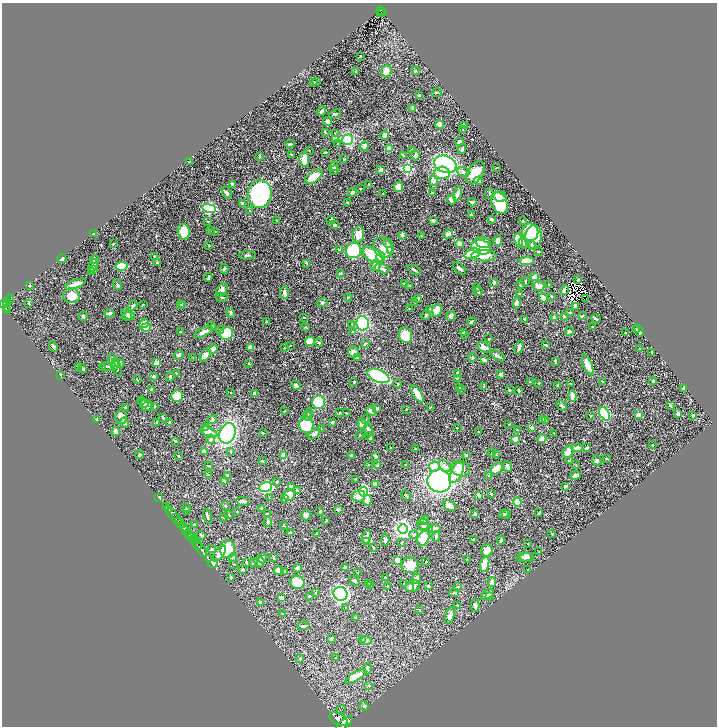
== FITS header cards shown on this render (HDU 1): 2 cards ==
NAXIS1  =                 1430
NAXIS2  =                 1448

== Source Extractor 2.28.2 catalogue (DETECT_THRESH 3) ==
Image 1430 x 1448 px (HDU 1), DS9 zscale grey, zoomed out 1/2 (1 PNG px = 2 x 2 image px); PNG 719 x 728 px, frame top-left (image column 2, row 1447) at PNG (2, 3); each listed source drawn as its Kron ellipse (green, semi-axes under 4 px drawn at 4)
Background 0.477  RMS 0.012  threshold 0.035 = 3 sigma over >= 5 px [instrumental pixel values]
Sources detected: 648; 34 cannot appear on this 1/2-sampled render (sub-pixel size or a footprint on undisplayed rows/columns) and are neither listed nor drawn; of the other 614, the 500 brightest by FLUX_AUTO listed and drawn (114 fainter detections omitted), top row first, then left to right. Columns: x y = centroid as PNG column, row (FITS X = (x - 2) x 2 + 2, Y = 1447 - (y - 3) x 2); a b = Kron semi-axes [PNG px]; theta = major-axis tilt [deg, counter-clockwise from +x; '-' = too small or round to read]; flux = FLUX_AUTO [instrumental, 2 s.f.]
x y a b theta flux
381 10 2 2 - 45
380 12 2 2 - 41
382 12 3 1 - 16
360 56 3 1 - 1.7
386 71 6 5 - 13
416 71 4 3 - 2
356 72 3 2 - 2
317 81 3 3 - 1.7
314 82 4 3 - 2.2
437 93 5 2 - 2.1
419 96 3 3 - 2.6
412 109 3 3 - 2.2
321 111 5 3 - 5.9
335 114 6 3 23 4.8
328 121 4 3 - 8.5
440 124 4 3 - 25
464 125 3 2 - 3.2
463 130 2 2 - 1.4
325 132 4 2 - 2
335 133 3 3 - 1.4
384 135 5 3 - 8.8
335 139 2 2 - 20
347 140 5 5 - 200
460 142 3 2 - 8.6
290 144 5 2 - 3.1
338 144 3 2 - 2.2
364 146 5 4 - 11
390 148 4 2 - 14
462 149 5 3 - 4.2
309 150 3 2 - 1.2
411 150 3 3 - 1.8
325 152 4 2 - 1.8
292 155 4 3 - 2.4
403 155 3 2 - 1.5
415 155 5 3 - 5.1
259 156 4 2 - 2.2
344 159 3 2 - 1.1
304 160 7 4 -84 42
189 162 2 1 - 1.4
445 164 11 8 -19 370
334 166 5 4 - 6.7
497 167 3 1 - 1.7
407 169 4 3 - 260
334 170 5 3 - 1.8
380 170 4 3 - 5
463 172 6 4 -18 7.9
442 173 8 6 3 55
475 173 12 7 55 33
314 177 10 5 34 45
433 181 5 4 - 10
478 181 4 3 - 13
369 184 2 2 - 1.4
233 185 4 2 - 13
398 187 5 4 - 35
361 189 2 2 - 1.4
352 192 4 3 - 4.4
227 193 6 3 -54 3.9
432 193 3 2 - 2.7
457 193 7 3 71 11
489 193 5 3 - 3.2
260 194 14 12 77 360
383 194 2 2 - 1.7
500 197 6 5 - 15
451 200 5 3 - 19
347 202 2 2 - 2.3
472 202 4 3 - 4.3
243 203 3 2 - 8
499 203 11 8 -64 81
209 208 7 3 -10 200
250 211 2 1 - 1.2
471 215 2 2 - 5.6
492 219 4 2 - 7.6
331 220 4 3 - 3
433 220 4 3 - 5.4
208 221 3 3 - 1.5
276 221 2 2 - 1.2
523 221 2 2 - 1.8
334 225 3 3 - 5.4
211 231 3 2 - 1.1
215 231 2 2 - 1.5
184 232 8 6 -81 46
530 232 8 8 - 71
94 233 3 2 - 2.6
358 234 8 5 83 26
448 234 5 3 - 11
402 235 3 2 - 8.6
421 236 3 2 - 1.3
533 237 11 8 89 100
498 240 5 4 - 12
518 240 6 4 -76 58
483 242 8 5 -13 25
523 243 5 3 - 3.2
113 244 2 1 - 1.3
388 244 5 3 - 3.5
460 244 4 3 - 20
209 245 3 2 - 1.8
532 245 4 3 - 4
383 247 11 9 -54 17
481 247 10 7 -19 90
340 250 3 2 - 1.2
391 250 4 4 - 13
354 251 8 7 - 190
538 251 3 2 - 1.1
472 254 8 4 20 59
247 255 8 3 1 4.4
373 255 11 6 -33 110
155 256 3 3 - 2.7
484 256 12 5 -1 60
381 257 5 4 - 110
62 259 4 3 - 19
95 259 4 3 - 8.6
526 261 7 3 5 38
157 262 3 2 - 1.9
306 263 3 2 - 2
93 265 6 4 74 7.1
375 265 5 5 - 11
122 266 6 3 6 60
459 268 7 3 -40 6.4
93 269 4 3 - 8.1
224 269 5 3 - 4.8
382 269 7 3 -19 10
414 270 7 2 -32 4.4
92 272 3 3 - 2.8
340 273 3 3 - 3
208 277 4 3 - 3
534 277 3 3 - 15
578 280 2 2 - 2.5
494 282 3 2 - 5.7
525 282 5 3 - 2.9
75 284 11 3 19 19
117 284 5 4 - 3.1
404 284 3 2 - 4.1
521 285 2 2 - 6.2
549 285 2 2 - 1.7
29 286 3 2 - 1.5
410 286 4 2 - 1.8
539 286 6 5 - 18
476 287 3 2 - 1.3
222 290 7 5 54 16
565 290 5 2 - 4.3
478 291 4 3 - 5.3
284 293 6 3 -85 8.9
520 294 3 2 - 1.7
71 296 8 7 - 29
551 296 2 2 - 2.9
222 297 6 2 -14 3.4
348 297 4 2 - 1.2
543 298 4 3 - 9.6
586 298 2 1 - 4.6
9 299 5 2 - 54
417 299 4 3 - 7.2
322 302 5 3 - 3.4
415 302 3 2 - 1.3
7 303 4 3 - 200
517 303 5 4 - 12
4 304 4 2 - 380
6 304 3 2 - 130
29 304 4 2 - 2.5
143 304 3 2 - 1.1
181 304 3 2 - 3.2
183 304 3 2 - 2.2
133 305 5 3 - 2.9
575 306 4 3 - 13
6 308 3 2 - 130
409 308 3 2 - 1.2
429 309 4 3 - 1.9
437 310 6 4 75 36
8 311 4 2 - 170
570 312 3 2 - 2.1
109 313 5 3 - 8.7
231 313 5 3 - 3.6
128 315 7 4 -25 5.5
426 315 5 3 - 2.6
83 316 4 4 - 5.7
127 316 5 3 - 2.7
451 316 5 4 - 8.9
564 316 4 3 - 2.8
582 316 3 2 - 2.3
304 318 3 2 - 1.2
555 318 4 3 - 10
525 319 3 2 - 2
596 319 5 2 - 3.8
471 321 4 3 - 4.3
266 322 3 2 - 1.6
144 323 5 4 - 15
363 323 7 6 - 170
352 325 4 3 - 1.9
212 326 3 3 - 3
146 327 5 3 - 41
305 327 4 2 - 1.6
593 327 2 2 - 1.2
637 329 3 2 - 2.7
220 330 4 3 - 3
569 331 4 3 - 3.3
639 331 6 2 -67 5
180 332 2 2 - 2
203 332 10 3 26 16
352 332 3 3 - 2.3
226 333 7 6 - 98
463 333 3 2 - 2.3
625 333 2 2 - 1.9
465 334 3 2 - 2.2
406 335 8 6 -69 51
488 339 2 2 - 1.7
310 341 5 4 - 35
319 343 4 3 - 3.7
365 344 3 2 - 3.6
290 345 3 2 - 1.5
546 345 4 2 - 4.6
53 347 5 2 - 7
250 347 3 3 - 17
484 347 7 4 -29 16
519 347 6 3 71 9.9
284 348 2 2 - 1.3
213 349 5 4 - 8.7
640 349 3 2 - 1.1
353 352 6 5 - 9.2
652 352 4 2 - 2.6
179 355 5 3 - 5.8
205 355 7 4 54 18
498 356 8 2 -30 7.4
193 358 2 2 - 1.1
357 358 3 3 - 2.7
472 358 4 3 - 3.9
484 360 3 2 - 13
113 362 8 4 -70 22
555 362 3 2 - 3.5
119 363 5 4 - 5.5
157 363 4 3 - 19
249 364 4 2 - 1.4
588 365 11 4 -68 29
78 366 3 2 - 3.8
107 366 6 2 -10 3.3
117 367 9 4 -73 7.7
103 368 3 2 - 1.9
83 369 4 2 - 4.7
176 373 3 2 - 1.1
457 373 3 3 - 2.4
500 374 3 3 - 5.4
60 375 3 2 - 1.7
154 376 2 2 - 7.6
378 376 12 6 -22 200
170 377 4 2 - 3.9
457 378 3 3 - 1.3
137 380 3 2 - 1.4
602 381 2 2 - 1.2
653 381 4 4 - 3.6
354 382 2 2 - 2.3
530 382 3 2 - 1.4
539 383 2 2 - 2
398 384 4 3 - 1.6
571 384 3 2 - 1.8
296 385 5 3 - 7.6
558 385 4 3 - 2.3
484 386 3 3 - 2
459 387 4 3 - 1.6
151 389 3 2 - 3
461 389 4 3 - 1.6
684 389 3 3 - 13
509 390 3 2 - 2.1
519 391 4 3 - 5.1
231 393 2 2 - 1.3
255 394 4 3 - 7.3
417 394 10 3 -58 44
177 396 6 5 - 60
572 396 5 3 - 22
142 401 4 2 - 1.9
319 402 6 6 - 78
144 403 5 4 - 3.8
147 405 7 5 -22 8
561 405 5 3 - 3.3
154 406 3 2 - 1.4
670 406 4 3 - 2.9
430 407 3 2 - 1.3
125 408 2 2 - 3.6
377 408 3 2 - 4.8
406 409 3 2 - 1.4
285 411 3 2 - 1.2
371 411 5 3 - 13
309 413 4 4 - 3.1
340 413 2 2 - 2.2
346 413 2 2 - 1.3
678 413 4 3 - 4.1
605 414 7 4 -57 200
638 415 3 3 - 13
693 415 3 2 - 2.1
307 416 4 3 - 3
591 416 4 2 - 1.1
121 417 7 6 - 11
163 418 3 2 - 4
96 419 4 3 - 2.8
212 419 5 4 - 5.6
543 419 3 2 - 4.8
366 420 3 2 - 2
546 421 4 2 - 1.7
124 422 5 3 - 5.5
156 422 2 2 - 2
169 422 3 2 - 2.1
332 422 3 2 - 6.1
362 424 5 4 - 24
509 424 2 2 - 3
306 425 8 7 - 110
205 428 4 2 - 1.7
457 428 2 2 - 1.4
532 428 4 3 - 8
321 429 3 3 - 1.5
368 430 6 4 -71 6.6
517 430 3 2 - 1.5
116 432 4 3 - 10
209 432 9 4 -24 17
479 432 4 3 - 2.4
227 433 10 7 67 320
263 433 3 2 - 1.5
554 433 2 1 - 1.2
314 434 7 4 35 7
360 435 3 2 - 1.1
370 437 5 3 - 6.1
211 439 4 4 - 4.8
516 439 4 4 - 24
542 439 4 3 - 17
175 441 3 2 - 1.6
652 445 3 2 - 1.7
391 448 3 2 - 1.1
577 448 5 3 - 9.8
587 448 3 2 - 6.1
416 449 3 3 - 2.5
230 451 3 3 - 1.8
204 452 4 2 - 4.9
568 452 6 5 - 23
491 453 4 2 - 1.5
139 454 4 4 - 2.8
283 455 4 3 - 21
351 455 2 2 - 5.6
466 455 4 3 - 3.7
497 455 3 3 - 1.7
178 456 2 2 - 2.5
375 456 3 2 - 5.1
606 459 2 1 - 1.5
597 460 6 4 -47 4.6
262 461 3 2 - 2.6
569 461 4 3 - 2.5
405 464 3 3 - 1.3
369 465 3 3 - 1.2
378 465 3 2 - 11
576 465 3 2 - 1.2
208 466 4 2 - 1.8
445 466 7 4 -49 8.7
508 466 5 3 - 6.7
434 467 6 5 - 22
461 468 10 7 -24 28
497 469 7 5 41 20
457 472 11 5 62 25
209 474 3 2 - 2.5
575 475 5 3 - 9.7
227 476 4 3 - 1.8
489 476 4 3 - 2.9
355 479 2 2 - 1.1
225 481 4 3 - 4.9
439 481 12 11 - 700
277 482 3 2 - 2.7
375 485 4 3 - 9
292 486 3 2 - 9.5
565 486 3 2 - 6.3
266 487 6 5 - 190
297 491 3 3 - 6.4
363 492 5 4 - 160
491 494 2 2 - 5.6
289 495 6 5 - 23
479 495 4 3 - 6.3
358 496 7 5 9 24
406 496 5 2 - 1.8
159 498 3 2 - 8.2
269 498 3 2 - 1.2
284 498 3 2 - 3
367 500 5 4 - 16
242 501 6 3 -9 8.8
517 502 4 4 - 29
449 505 7 5 -26 24
225 506 2 2 - 1.6
166 507 3 2 - 61
186 507 3 2 - 1.2
262 508 4 3 - 1.9
338 509 3 2 - 5.5
169 510 3 2 - 170
186 510 4 3 - 2.9
237 511 2 2 - 1.1
320 511 3 2 - 4.6
267 513 3 2 - 1.6
539 513 3 2 - 3.6
173 514 12 2 -49 680
475 514 3 3 - 4.8
504 514 5 4 - 3.7
506 514 4 3 - 2.1
229 515 4 2 - 2.4
306 515 5 4 - 9.2
207 516 7 3 -77 4.6
175 518 2 2 - 270
223 518 3 2 - 1.6
425 520 4 2 - 4
326 521 3 2 - 2
180 522 6 2 -49 1300
268 522 5 3 - 4.9
423 524 6 5 - 6.9
194 525 4 3 - 4.3
284 525 3 2 - 1.7
184 527 4 3 - 590
425 527 8 3 -20 4
403 529 4 4 - 1100
434 529 7 3 12 18
186 531 3 1 - 220
290 533 4 2 - 6.5
552 533 3 3 - 1.5
316 534 2 2 - 1.1
189 535 5 3 - 470
201 535 4 3 - 3.8
414 535 5 4 - 4
436 536 5 3 - 4.9
192 537 4 2 - 190
367 537 7 3 75 14
423 538 8 5 60 67
194 539 4 2 - 140
473 539 3 2 - 4.2
385 540 6 3 86 4.1
501 540 4 3 - 3.3
366 541 4 3 - 12
401 542 3 3 - 1.3
528 543 2 2 - 2
197 544 6 2 -51 840
373 547 4 2 - 2
212 549 4 3 - 3
228 549 9 7 85 63
201 550 8 2 -54 920
487 550 6 6 - 28
539 552 2 2 - 2.2
219 553 9 4 53 22
274 557 3 2 - 2.6
524 557 8 3 13 9.6
527 557 8 4 -6 11
233 558 4 3 - 11
263 558 5 4 - 11
209 559 3 1 - 14
398 560 3 3 - 30
467 560 3 2 - 1.4
246 562 3 3 - 1.6
253 562 4 3 - 3.1
259 562 5 5 - 5.5
426 562 2 2 - 1.4
213 564 5 3 - 23
234 564 3 2 - 1.2
485 564 8 4 73 34
410 565 8 8 - 33
346 567 2 2 - 13
298 568 4 4 - 7.8
242 569 4 3 - 3.5
528 569 2 2 - 1.2
279 570 5 4 - 13
285 572 3 3 - 3.3
358 573 3 2 - 1.7
231 577 3 3 - 4.2
385 577 2 2 - 1.7
417 579 5 3 - 14
354 581 6 4 -39 3.5
297 582 7 6 - 52
492 582 5 3 - 9.7
369 583 3 2 - 1.3
404 583 2 2 - 1.5
370 585 3 2 - 1.5
387 586 3 2 - 1.3
413 586 7 5 23 14
428 586 3 3 - 4.2
410 587 4 4 - 5.8
458 587 4 3 - 3.8
316 592 3 2 - 1.4
454 593 5 3 - 2.6
340 594 7 6 - 320
487 594 7 4 32 7.7
309 596 3 3 - 3.1
489 597 3 2 - 1.3
282 598 4 2 - 12
261 602 3 3 - 4.9
457 605 2 2 - 1.1
475 605 6 3 -89 9.4
346 607 3 3 - 2.4
419 610 2 2 - 1.2
283 614 2 2 - 1.1
450 616 9 4 74 11
355 617 3 2 - 2
303 626 6 2 5 6.2
331 639 3 3 - 5.3
363 639 3 3 - 12
366 640 5 4 - 5.8
336 658 3 3 - 2.1
300 659 3 3 - 2.7
367 668 6 2 -88 4.7
356 676 12 4 31 24
369 686 3 3 - 2.3
364 706 5 4 - 3.3
341 709 4 2 - 1.2
338 719 10 5 -25 3400
344 723 10 4 41 3100
At the frame edge (FLAGS 8, measured only in part): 1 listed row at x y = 344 723
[114 fainter detections neither listed nor drawn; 34 sub-pixel or undisplayed-footprint detections neither listed nor drawn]